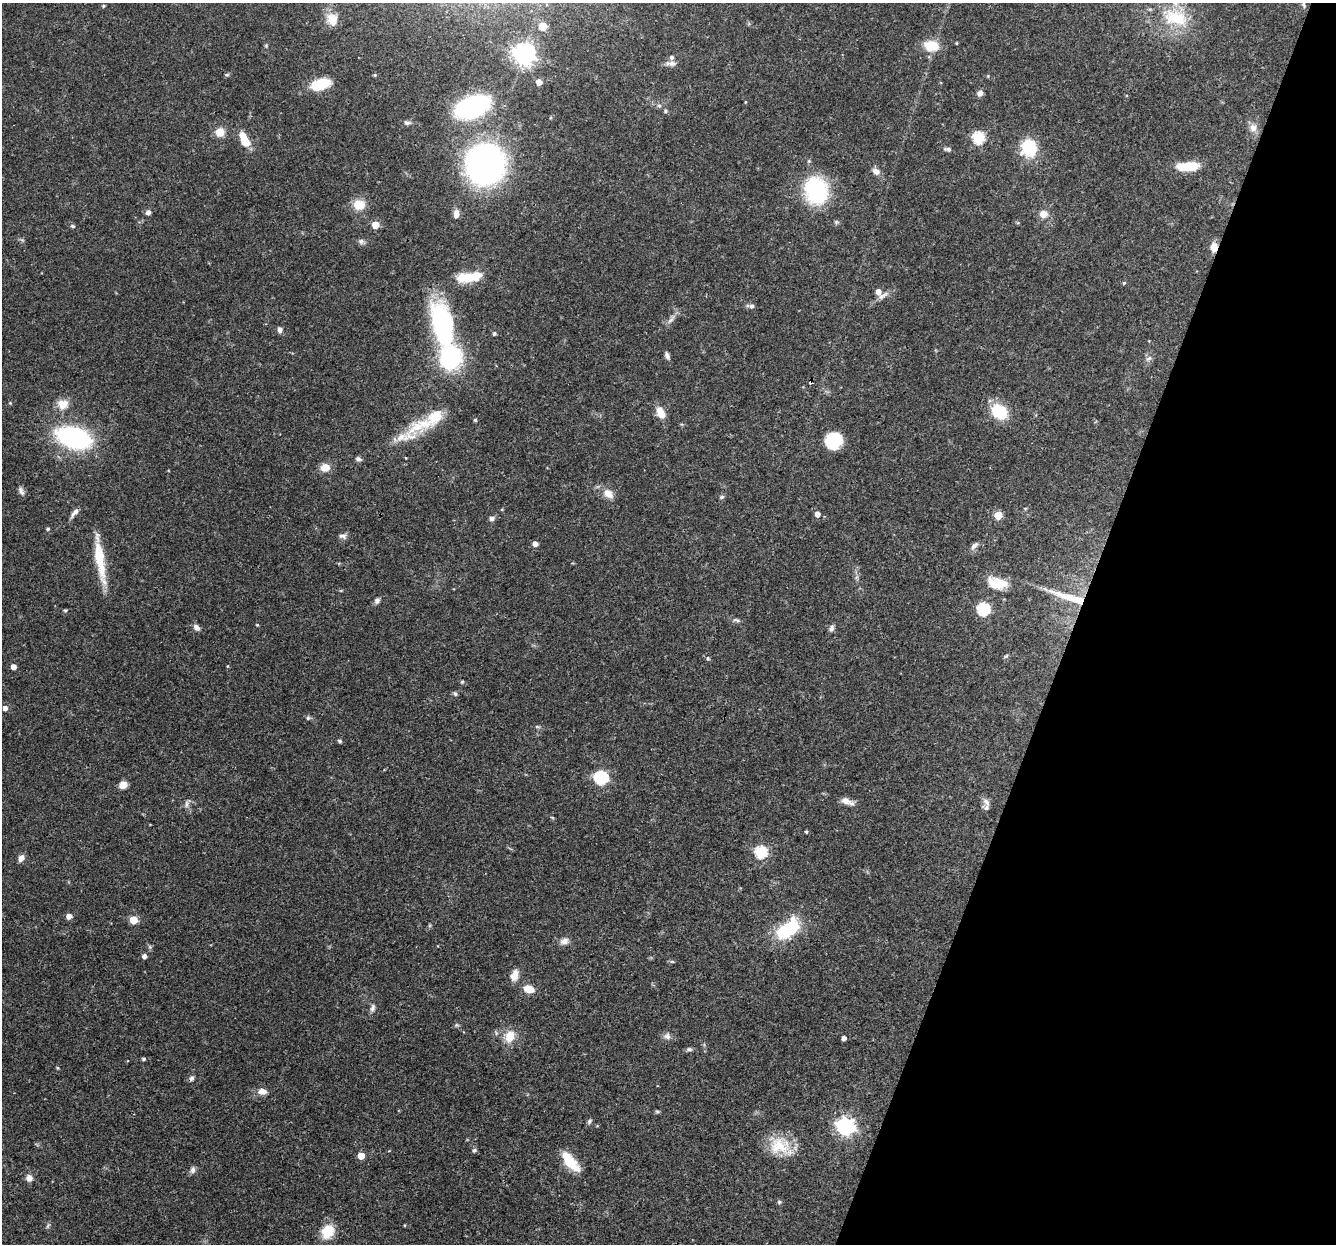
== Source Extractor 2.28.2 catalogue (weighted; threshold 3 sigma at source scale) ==
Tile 8 of 4 x 4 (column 4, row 2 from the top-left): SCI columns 4001-5334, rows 2740-3981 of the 5355 x 5411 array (HDU 1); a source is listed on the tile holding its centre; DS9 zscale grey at full resolution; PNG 1338 x 1246 px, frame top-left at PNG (2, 3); no overlay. Shown black and unused: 20% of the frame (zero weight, under 3 of 4 exposures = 3% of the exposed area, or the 3 px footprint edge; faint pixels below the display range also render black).
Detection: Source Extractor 2.28.2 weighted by HDU 2 'WHT'; one run over the whole footprint, this tile lists its part. Background 0.0577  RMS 0.0033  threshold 0.015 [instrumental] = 3 sigma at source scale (4.5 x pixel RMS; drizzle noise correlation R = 1.50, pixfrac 1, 0.05/0.05 arcsec/px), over >= 5 px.
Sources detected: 131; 2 inside a brighter object's white glare — not listed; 4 inside a brighter listed object's ellipse — not listed separately; the other 125 listed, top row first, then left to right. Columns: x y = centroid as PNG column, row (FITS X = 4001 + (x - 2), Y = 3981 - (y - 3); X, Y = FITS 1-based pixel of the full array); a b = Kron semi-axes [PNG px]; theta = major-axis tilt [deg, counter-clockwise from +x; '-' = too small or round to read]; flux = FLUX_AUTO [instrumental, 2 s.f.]
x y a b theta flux
1303 5 9 5 -79 0.72
103 6 5 4 - 0.41
1175 18 37 23 -12 16
332 19 16 12 -69 4.7
543 26 6 6 - 5
931 46 16 11 -7 7.1
524 54 8 7 - 230
672 63 11 7 0 1.5
227 75 6 4 0 0.45
375 75 4 4 - 0.37
539 82 5 4 - 3.1
320 84 17 9 17 14
980 93 7 6 - 1.6
745 102 4 3 - 0.25
659 106 6 5 - 0.67
472 107 24 14 23 67
665 111 5 4 - 0.58
407 123 10 6 -7 0.96
1253 128 11 10 - 2.3
220 132 10 10 - 3.6
978 138 6 6 - 30
244 140 18 8 -66 6.2
1029 148 17 15 83 15
947 149 10 5 -6 0.85
486 164 22 21 - 180
1188 166 22 8 2 10
876 171 10 7 -29 1.8
816 190 21 17 -75 40
359 204 15 13 -8 5
148 212 6 6 - 1.1
456 214 11 7 84 2
1043 214 9 8 - 2.8
375 225 5 5 - 5.9
73 226 7 4 -26 0.53
361 241 8 7 - 0.99
1214 247 11 7 -89 2.9
470 277 31 12 5 9.3
1124 283 4 4 - 0.39
879 292 12 7 -41 3.3
752 306 8 6 12 0.98
671 319 16 5 53 1.6
442 325 57 23 -77 49
280 329 8 6 86 1
494 334 4 4 - 0.73
667 355 10 5 -65 1.1
1149 358 9 5 26 0.91
811 382 4 3 - 1.4
10 403 4 4 - 0.31
63 404 13 11 16 4.2
999 412 17 13 -41 13
661 413 14 8 -62 4.5
475 420 4 4 - 0.42
420 426 45 17 23 12
74 438 28 16 -17 57
833 441 16 14 33 13
358 459 8 5 -16 0.89
325 467 9 8 - 3.8
21 491 12 6 -63 1.2
608 494 15 10 -42 3.1
722 497 7 5 27 0.6
74 513 14 5 49 1.4
817 514 5 5 - 2
998 515 5 5 - 9.2
492 518 6 5 - 1.1
48 529 4 4 - 0.54
343 536 11 7 -4 1.2
535 544 5 4 - 2
974 546 13 6 46 1.3
100 560 53 10 -80 12
997 583 22 12 -11 7.7
1069 597 54 9 -18 10
377 601 8 6 56 0.99
983 609 6 6 - 43
65 610 4 3 - 0.45
736 620 10 5 -18 0.82
257 625 4 3 - 0.28
196 627 9 7 -46 1.3
831 628 9 6 73 1
1006 656 7 4 44 0.46
708 658 5 4 - 0.44
227 666 5 3 - 0.28
13 667 4 4 - 2.1
462 682 5 4 - 0.39
455 694 6 5 - 0.7
5 708 5 5 - 1.6
308 718 5 5 - 0.58
537 727 6 4 -1 0.45
340 741 5 4 - 0.52
601 778 6 6 - 50
123 785 8 7 - 2.8
846 801 12 8 -20 2.5
986 802 14 8 -55 1.7
186 804 11 4 90 0.95
806 832 3 3 - 0.46
761 852 6 6 - 32
21 858 8 6 63 1.8
69 916 5 5 - 2.1
133 920 5 5 - 9.6
788 929 26 14 39 21
564 941 12 8 10 1.9
144 956 4 4 - 1.5
514 975 14 8 70 2.8
528 989 10 7 -14 4.5
373 1008 11 6 76 1.2
457 1025 6 5 - 0.49
509 1036 16 12 67 5
667 1036 9 8 - 1.5
844 1038 4 4 - 1.5
689 1049 8 5 3 0.75
144 1059 4 4 - 0.62
57 1068 5 3 - 0.33
191 1078 7 6 - 0.82
262 1091 11 8 -5 2.3
657 1111 6 4 -1 0.46
589 1121 7 5 44 0.63
845 1126 7 7 - 130
780 1146 31 21 -23 11
474 1150 6 5 - 0.62
361 1156 5 5 - 6.2
571 1164 24 13 -35 6.8
193 1170 10 6 72 1.1
29 1178 8 8 - 1.8
779 1202 6 5 - 0.64
48 1226 7 4 70 0.52
327 1231 13 11 58 9.3
Overlapping masked pixels (flux is a lower limit): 4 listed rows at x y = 816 190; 1214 247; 811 382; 1069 597